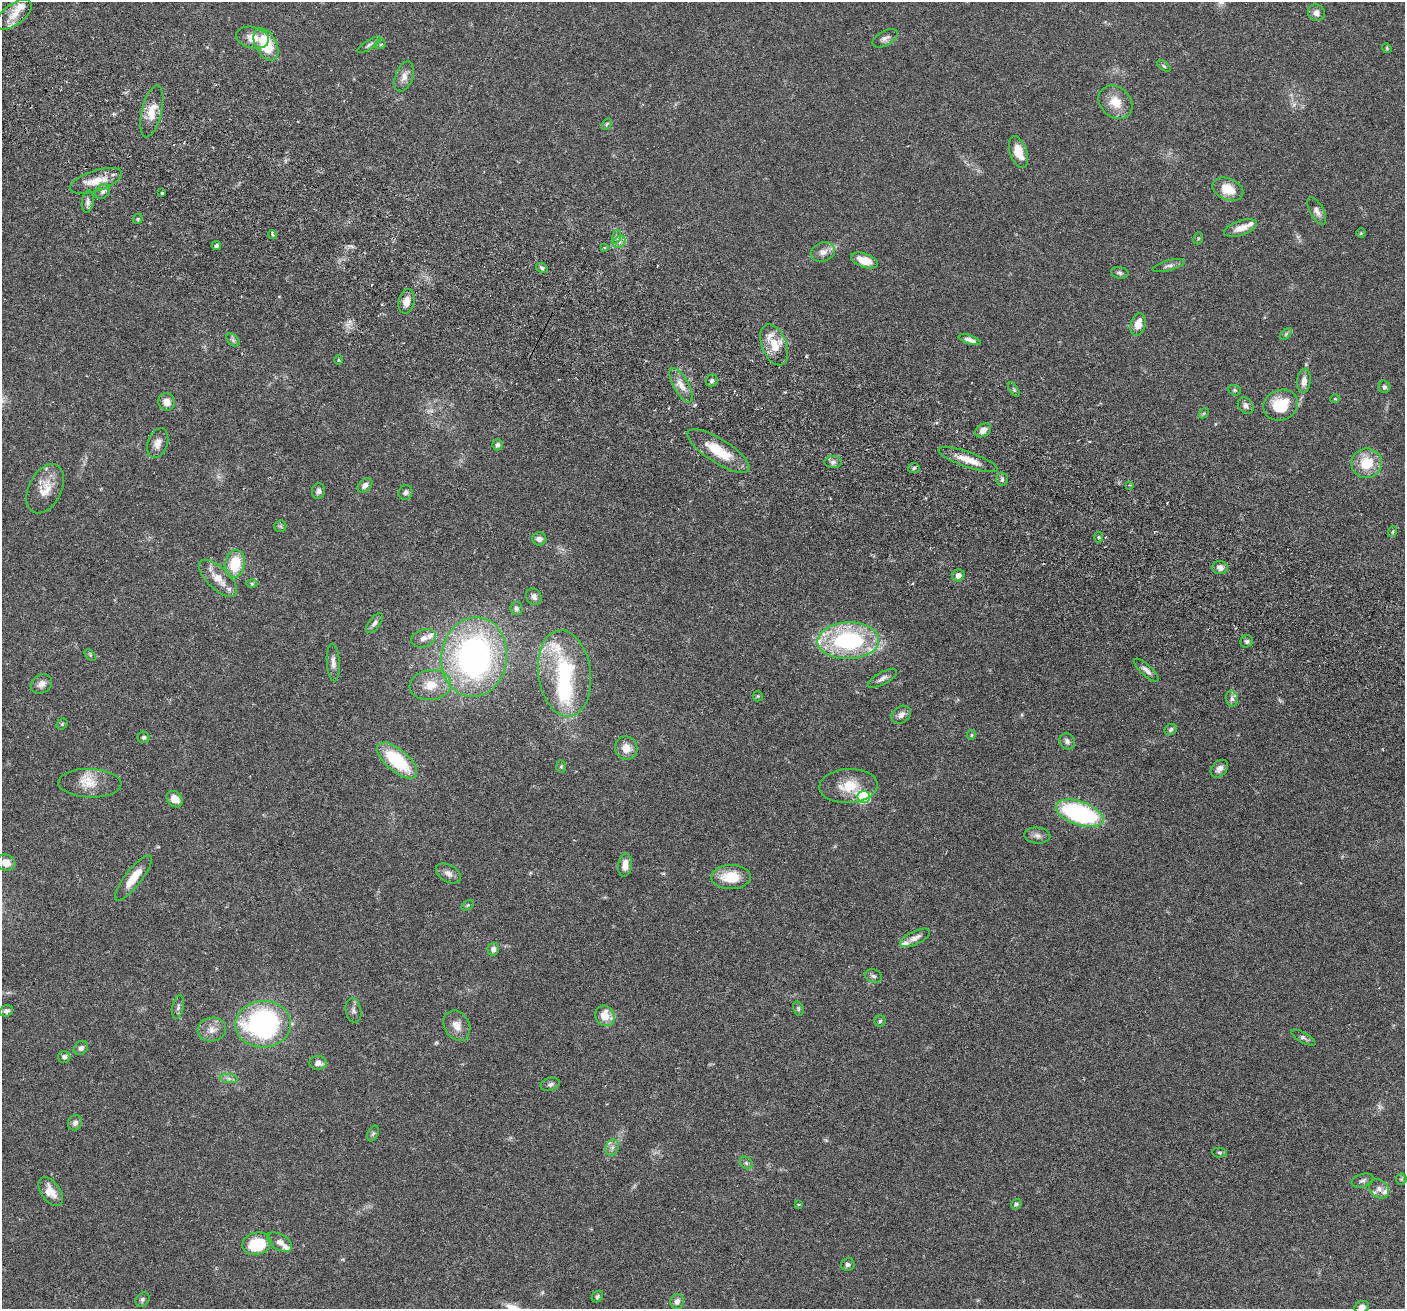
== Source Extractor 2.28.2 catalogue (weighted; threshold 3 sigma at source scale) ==
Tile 11 of 4 x 4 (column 3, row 3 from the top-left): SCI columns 2837-4239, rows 1641-2947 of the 5669 x 5762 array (HDU 1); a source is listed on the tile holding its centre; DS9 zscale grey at full resolution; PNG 1407 x 1311 px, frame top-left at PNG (2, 2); each listed source drawn as its Kron ellipse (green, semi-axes under 4 px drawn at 4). Shown black and unused: <1% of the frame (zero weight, under 3 of 6 exposures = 3% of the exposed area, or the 3 px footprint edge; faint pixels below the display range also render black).
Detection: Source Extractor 2.28.2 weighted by HDU 2 'WHT'; one run over the whole footprint, this tile lists its part. Background 0.054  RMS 0.0031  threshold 0.0128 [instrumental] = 3 sigma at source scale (4.09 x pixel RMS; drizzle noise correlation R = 1.36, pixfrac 0.8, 0.05/0.05 arcsec/px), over >= 5 px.
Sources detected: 164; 1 too faint to see at this stretch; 1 inside a brighter object's white glare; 2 cosmic-ray / hot-pixel residue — neither listed nor drawn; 11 inside a brighter listed object's ellipse — not listed separately; the other 149 listed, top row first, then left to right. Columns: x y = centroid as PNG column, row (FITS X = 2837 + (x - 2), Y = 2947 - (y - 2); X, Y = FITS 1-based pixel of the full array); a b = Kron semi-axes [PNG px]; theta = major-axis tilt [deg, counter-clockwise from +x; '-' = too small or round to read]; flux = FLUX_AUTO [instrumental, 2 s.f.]
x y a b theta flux
1316 13 9 8 - 1.5
14 15 20 10 38 3.8
252 38 16 10 -12 3.3
885 38 14 7 28 1.2
266 44 17 10 -61 11
380 44 6 4 20 0.46
369 45 13 4 32 0.83
1387 48 5 4 - 0.34
1164 66 8 4 -36 0.44
404 76 16 9 71 2.1
1116 102 18 15 -41 5.1
152 111 26 10 76 4.4
607 124 6 4 58 0.42
1018 152 17 8 -70 4.6
96 181 27 10 18 4.7
1228 189 16 10 -24 5.5
103 191 8 6 45 0.83
162 193 3 3 - 0.48
88 202 11 6 82 0.96
1317 211 15 7 -61 1.6
138 219 5 4 - 0.39
1240 228 17 7 18 3
1361 233 5 4 - 0.37
272 234 4 3 - 1.1
616 237 7 4 71 0.63
1198 238 6 4 69 0.38
619 242 7 5 45 1
216 246 5 4 - 0.75
604 248 3 2 - 0.33
823 252 12 9 19 1.9
865 260 14 7 -19 4.5
1169 266 17 5 14 1.1
542 268 6 4 -29 0.54
1120 273 9 5 -11 0.69
406 301 12 7 76 2.4
1138 324 12 7 76 3.2
1286 334 7 4 46 0.49
233 340 8 5 -45 0.64
970 340 11 4 -18 1.3
774 345 21 12 -69 5.7
338 360 5 3 - 0.28
712 381 6 5 - 0.78
1304 381 12 6 84 2
681 385 19 7 -60 2.8
1384 387 6 6 - 0.71
1014 390 8 4 -59 0.44
1235 390 6 5 - 0.42
1335 399 5 3 - 0.24
167 402 9 8 - 2.3
1281 405 18 15 20 9.8
1246 406 9 7 -54 1.1
1204 413 6 4 46 0.37
983 430 8 6 34 2
158 443 15 10 70 2.2
497 445 5 5 - 0.9
719 451 36 12 -32 8.7
968 460 31 7 -19 4.7
833 462 9 6 1 0.9
1367 463 15 15 - 7.9
914 468 5 5 - 0.56
1002 479 7 5 87 0.65
365 485 8 6 44 1.3
1129 485 3 3 - 0.27
45 489 26 16 64 5.1
318 491 8 6 72 0.92
405 492 7 6 - 0.91
280 526 6 5 - 0.45
1392 532 5 3 - 0.31
1098 537 5 3 - 0.37
539 539 7 6 - 1.2
235 564 14 9 80 8.7
1220 568 7 6 - 1.5
958 575 6 6 - 1.5
218 578 24 11 -44 4.4
252 584 5 3 - 0.38
534 597 8 7 - 1.2
516 608 7 6 - 0.72
375 623 11 5 53 0.99
423 638 13 8 21 1.9
848 641 31 18 2 37
1247 641 6 5 - 0.62
90 655 7 4 -46 0.4
474 657 40 33 82 85
333 662 19 6 -86 1.6
1146 670 16 5 -41 1.4
564 673 43 26 -82 24
882 678 16 6 28 1.3
41 684 11 9 30 1.7
430 685 21 15 7 5.6
758 696 5 5 - 0.32
1232 699 8 6 -76 0.93
901 715 10 8 36 1.6
62 724 6 5 - 0.37
1171 730 6 5 - 0.71
971 735 5 4 - 0.34
143 737 6 5 - 0.64
1067 741 8 7 - 1
626 748 12 11 - 3.1
397 761 24 11 -40 17
561 766 6 5 - 0.4
1219 769 10 7 45 1.4
90 783 31 14 -2 5.7
849 786 29 17 3 6.8
864 797 6 6 - 27
175 799 9 7 -47 3.1
1080 813 25 12 -19 39
1037 835 13 8 -5 1.3
6 863 9 8 - 2.9
625 865 12 7 84 2.6
448 873 13 8 -30 1.6
731 877 20 12 1 7.2
133 878 28 8 52 5.5
468 905 7 4 32 0.35
915 938 16 6 25 1.8
493 949 6 5 - 1.2
873 976 9 6 -20 0.78
178 1007 12 5 79 0.86
798 1008 7 5 -75 0.47
353 1010 12 7 -80 1.2
6 1011 7 5 19 0.99
605 1016 10 9 - 4.9
880 1021 6 5 - 0.44
263 1024 28 23 3 54
457 1026 16 12 -59 2.9
212 1030 14 12 10 2.5
1303 1038 13 5 -30 0.78
81 1048 8 6 40 0.97
64 1057 6 6 - 0.95
318 1063 9 6 -5 1.6
229 1078 9 4 -8 0.83
550 1084 10 6 15 0.86
75 1123 8 7 - 1.1
373 1134 8 5 63 0.55
612 1147 8 6 70 1.1
1219 1153 7 4 -7 0.46
746 1163 7 5 -47 0.64
1401 1179 5 5 - 0.4
1363 1181 11 6 17 0.87
1379 1189 11 8 -40 1.5
51 1192 16 9 -55 3.7
798 1204 3 3 - 0.27
1016 1204 5 4 - 0.66
280 1242 13 7 -32 1.6
257 1244 15 11 14 12
848 1264 7 6 - 0.82
597 1297 6 5 - 0.55
142 1299 8 6 46 0.66
677 1302 7 6 - 1.6
1362 1307 7 6 - 1.1
Isophote crosses this tile's border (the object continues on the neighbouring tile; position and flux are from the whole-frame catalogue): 1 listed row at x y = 1362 1307